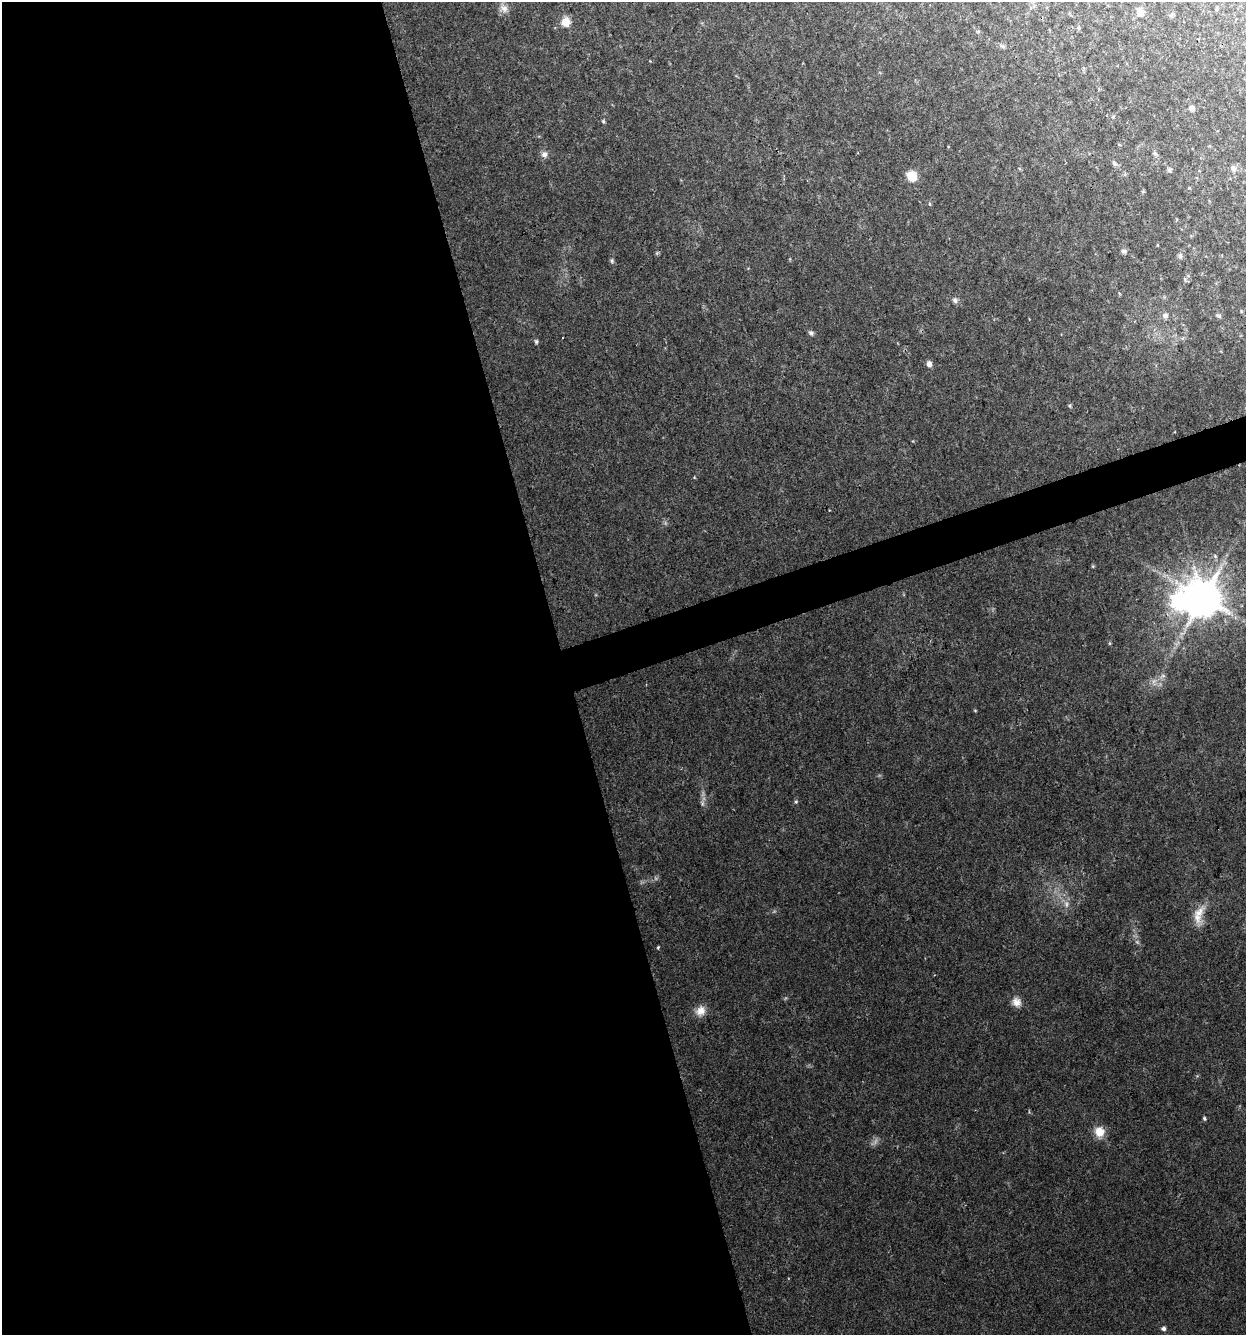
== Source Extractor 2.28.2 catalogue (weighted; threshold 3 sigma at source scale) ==
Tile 9 of 4 x 4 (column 1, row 3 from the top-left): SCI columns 61-1304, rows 1334-2666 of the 5150 x 5332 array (HDU 1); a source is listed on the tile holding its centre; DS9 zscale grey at full resolution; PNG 1248 x 1337 px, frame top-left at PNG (2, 2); no overlay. Shown black and unused: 47% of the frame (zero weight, under 2 of 3 exposures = <1% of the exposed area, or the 3 px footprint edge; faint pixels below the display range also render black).
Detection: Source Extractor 2.28.2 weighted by HDU 2 'WHT'; one run over the whole footprint, this tile lists its part. Background 0.0449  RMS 0.0057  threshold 0.0255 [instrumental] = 3 sigma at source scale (4.5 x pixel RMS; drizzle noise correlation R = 1.50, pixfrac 1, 0.0396/0.0396 arcsec/px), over >= 5 px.
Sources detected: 31; all 31 listed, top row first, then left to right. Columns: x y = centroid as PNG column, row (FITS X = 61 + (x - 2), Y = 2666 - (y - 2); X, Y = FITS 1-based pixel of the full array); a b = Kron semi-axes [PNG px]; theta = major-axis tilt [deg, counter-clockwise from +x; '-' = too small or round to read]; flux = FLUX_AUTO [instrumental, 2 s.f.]
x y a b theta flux
504 8 10 7 -28 2.7
1140 12 8 7 - 4
1171 16 6 4 0 0.78
566 22 10 9 - 5.4
1078 28 5 4 - 0.72
1192 108 7 6 - 2
603 121 5 4 - 0.7
1155 153 6 4 72 0.82
544 154 8 7 - 2.1
1114 163 7 5 -56 1.1
1233 168 8 7 - 1.8
1169 170 6 5 - 0.89
912 176 11 10 - 7.1
1124 251 7 5 -10 1.3
612 261 6 4 -71 0.78
955 300 8 6 -73 1.3
1165 315 7 6 - 1.8
811 333 6 5 - 1.2
536 342 5 4 - 0.83
929 364 6 5 - 2.6
1070 406 5 3 - 0.64
1203 598 10 10 - 1700
1180 601 9 8 - 160
1066 904 7 4 90 1.3
1199 912 16 10 50 6.5
658 947 4 3 - 0.57
1017 1002 12 10 -33 3.7
701 1011 13 11 39 4.6
1204 1119 5 4 - 0.82
1099 1132 11 11 - 6.8
1164 1329 5 5 - 1.4
Unlisted compact peaks at least as high as the median listed source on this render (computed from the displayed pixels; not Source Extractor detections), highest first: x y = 796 802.